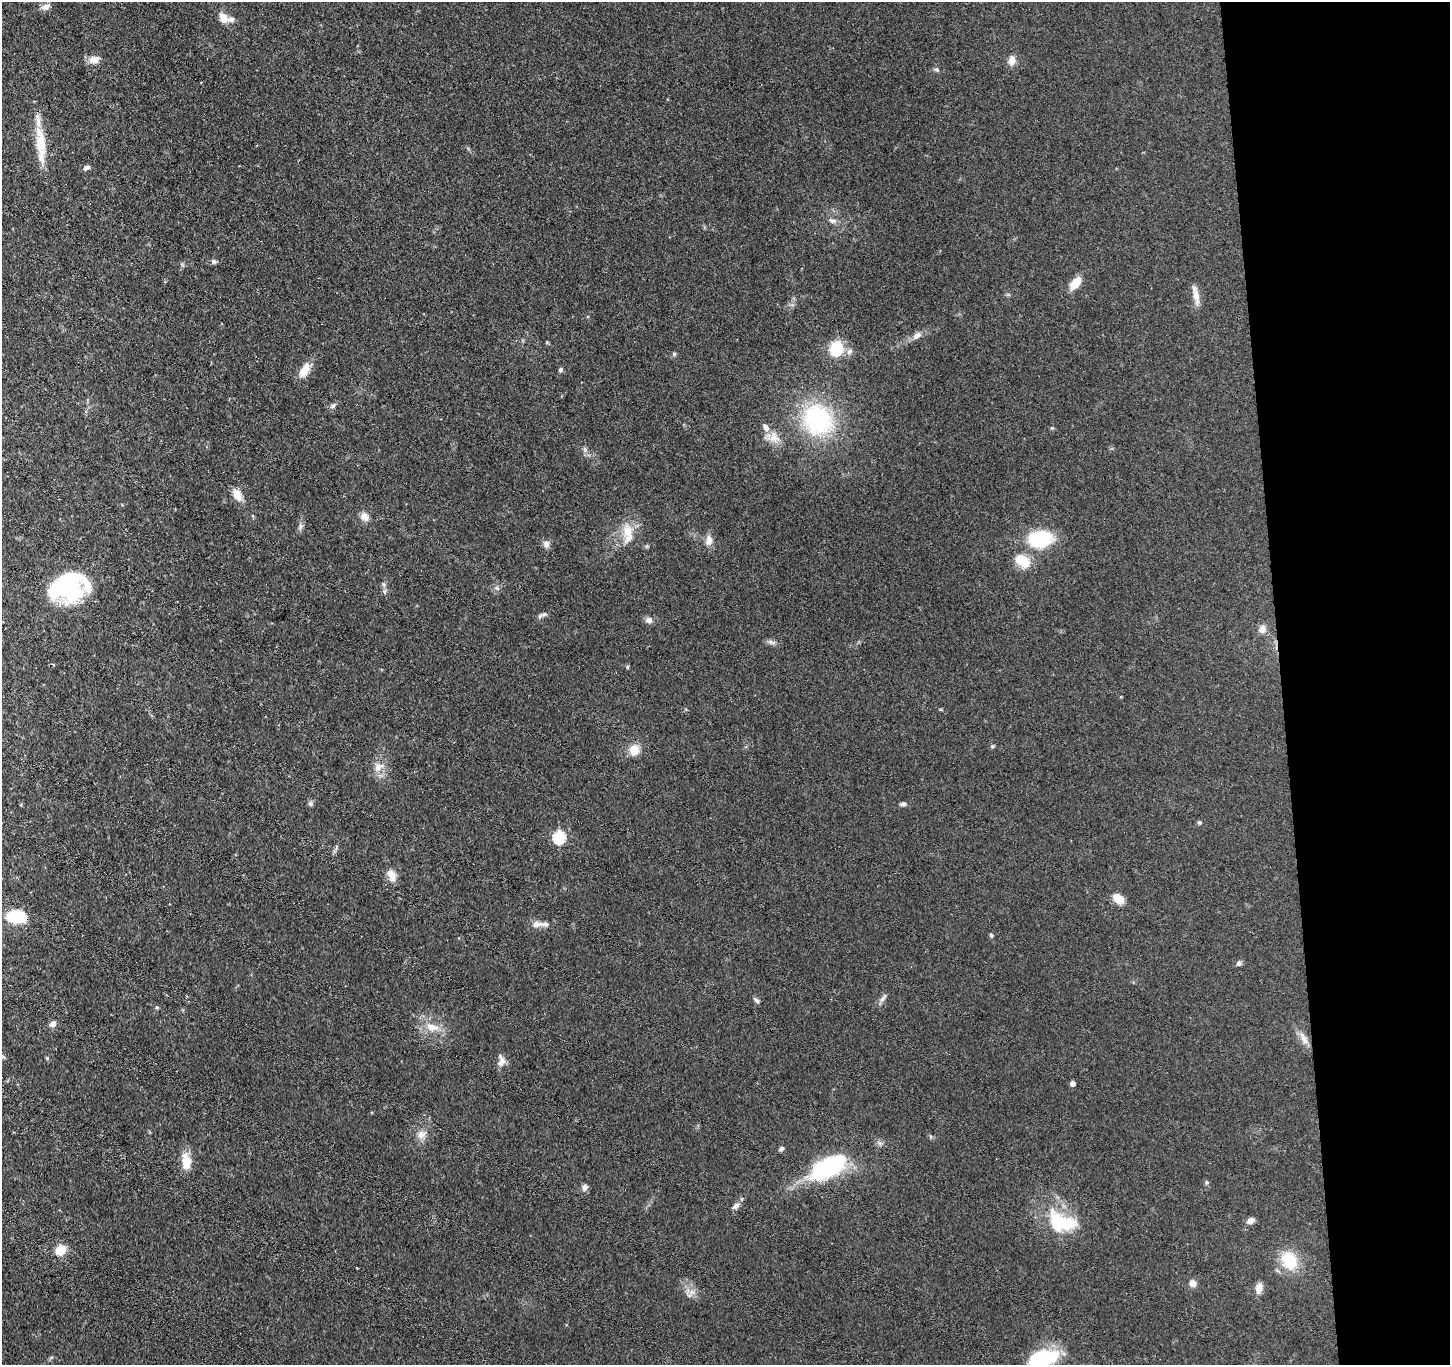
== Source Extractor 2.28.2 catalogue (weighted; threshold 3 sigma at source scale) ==
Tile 6 of 3 x 3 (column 3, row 2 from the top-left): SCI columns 2952-4399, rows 1493-2855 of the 4456 x 4379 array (HDU 1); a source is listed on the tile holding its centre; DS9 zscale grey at full resolution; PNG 1452 x 1367 px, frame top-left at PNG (2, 2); no overlay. Shown black and unused: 12% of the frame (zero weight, under 3 of 4 exposures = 5% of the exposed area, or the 3 px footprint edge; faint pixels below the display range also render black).
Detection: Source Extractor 2.28.2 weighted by HDU 2 'WHT'; one run over the whole footprint, this tile lists its part. Background 0.0696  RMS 0.0068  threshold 0.0307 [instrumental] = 3 sigma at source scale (4.5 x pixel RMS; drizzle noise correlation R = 1.50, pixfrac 1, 0.05/0.05 arcsec/px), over >= 5 px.
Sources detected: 78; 5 inside a brighter listed object's ellipse — not listed separately; the other 73 listed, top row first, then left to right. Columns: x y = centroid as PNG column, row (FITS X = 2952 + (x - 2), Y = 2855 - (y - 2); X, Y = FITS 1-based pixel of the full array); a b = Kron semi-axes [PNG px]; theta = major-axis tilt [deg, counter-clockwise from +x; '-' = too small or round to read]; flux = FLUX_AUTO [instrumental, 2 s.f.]
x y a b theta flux
45 7 11 7 12 3.3
224 18 14 10 -50 6.7
94 60 12 9 19 5.4
1012 60 12 8 77 4.6
936 70 7 4 -19 1.2
41 143 30 16 90 18
86 168 9 5 24 2.2
833 221 11 6 -12 2.4
213 261 7 6 - 1.6
1075 283 14 8 52 11
1196 295 27 7 -77 5.9
917 336 13 7 38 3.7
836 348 11 9 75 33
674 354 6 5 - 1
304 370 20 10 58 9.1
560 370 6 5 - 1.3
333 406 9 5 28 1.8
817 420 32 28 -57 80
1052 428 6 3 -17 0.76
774 437 17 13 -69 8.2
585 449 6 6 - 1.5
237 495 17 9 -60 6.8
364 516 10 8 -46 5.2
300 526 8 6 71 2
627 532 21 12 -86 12
1040 539 19 12 5 55
709 540 13 8 84 5.3
546 544 9 8 - 2.9
1023 561 22 14 -35 12
66 587 38 30 17 71
497 588 7 4 -45 1.3
543 614 10 5 11 1.8
649 620 9 7 -18 3.1
1262 629 12 10 -89 4.1
771 642 12 5 -11 2.3
627 667 5 4 - 1
992 746 6 4 -45 0.87
634 750 13 12 - 7.9
378 767 12 10 41 5.9
310 804 7 4 -19 1.1
904 804 7 5 0 1.7
1199 822 6 4 2 1.1
559 837 6 6 - 71
392 875 18 9 -65 6
1118 899 11 7 -42 11
17 916 18 12 -2 26
536 924 17 9 7 5.1
991 935 5 5 - 1.2
1239 963 7 6 - 1.8
883 998 12 5 48 2.3
756 1000 10 4 -42 1.6
157 1007 6 4 -1 0.8
53 1024 8 6 44 3.2
432 1027 19 10 -14 9.3
1304 1039 22 6 -63 5.3
47 1058 4 4 - 0.93
502 1061 15 9 66 4.1
1072 1083 4 4 - 3.7
421 1135 12 10 89 5.1
781 1149 7 5 43 1.7
186 1160 17 14 -69 9.4
830 1166 30 14 28 99
1207 1182 6 4 -22 1.1
585 1187 9 7 75 2.5
736 1206 12 6 40 2.8
1250 1221 9 6 35 3.1
1062 1222 44 20 -25 36
61 1250 13 9 36 10
1289 1260 17 14 -60 26
1193 1283 8 7 - 3.8
1259 1288 10 7 83 6.5
692 1292 7 7 - 2.9
1043 1358 33 16 17 47
Isophote crosses this tile's border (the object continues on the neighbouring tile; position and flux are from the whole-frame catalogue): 1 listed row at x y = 1043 1358